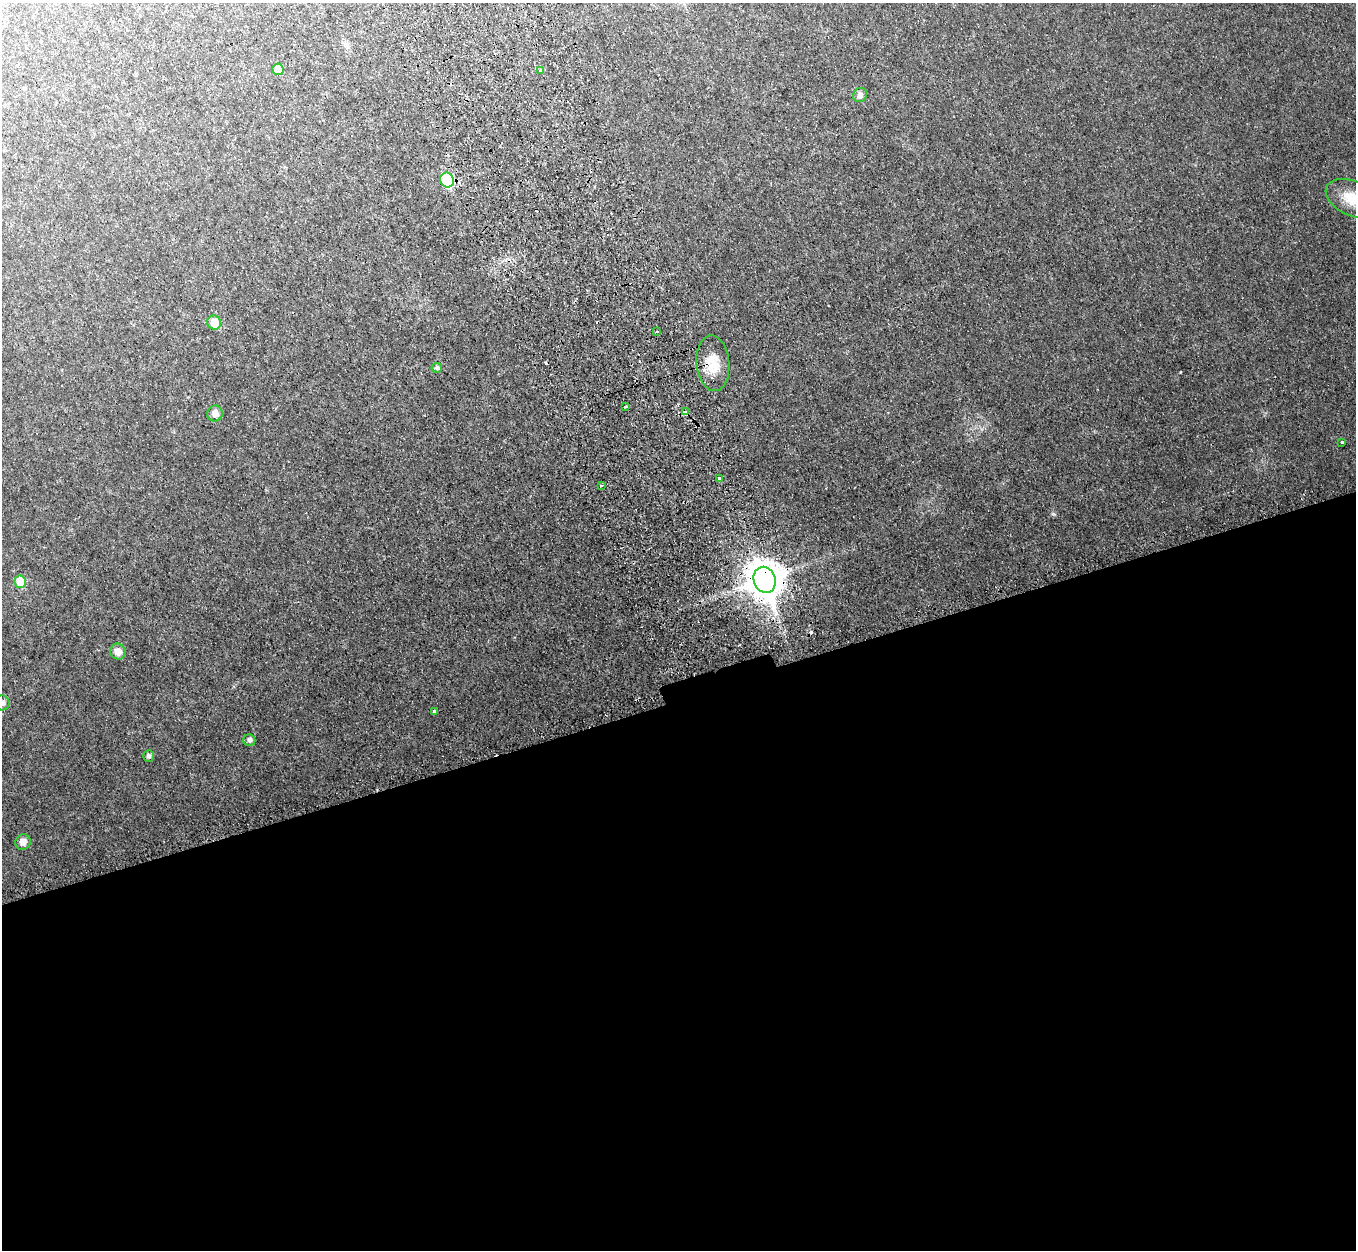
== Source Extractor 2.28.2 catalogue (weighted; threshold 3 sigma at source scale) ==
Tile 15 of 4 x 4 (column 3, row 4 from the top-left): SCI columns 2774-4127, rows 308-1555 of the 5544 x 5478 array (HDU 1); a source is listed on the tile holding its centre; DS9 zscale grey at full resolution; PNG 1358 x 1252 px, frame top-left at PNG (2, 3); each listed source drawn as its Kron ellipse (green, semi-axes under 4 px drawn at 4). Shown black and unused: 44% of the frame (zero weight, under 2 of 3 exposures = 4% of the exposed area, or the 3 px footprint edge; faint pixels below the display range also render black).
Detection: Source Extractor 2.28.2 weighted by HDU 2 'WHT'; one run over the whole footprint, this tile lists its part. Background 0.0525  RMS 0.0098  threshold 0.0443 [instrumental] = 3 sigma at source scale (4.5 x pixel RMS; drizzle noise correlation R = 1.50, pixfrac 1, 0.05/0.05 arcsec/px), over >= 5 px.
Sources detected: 30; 7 cosmic-ray / hot-pixel residue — neither listed nor drawn; the other 23 listed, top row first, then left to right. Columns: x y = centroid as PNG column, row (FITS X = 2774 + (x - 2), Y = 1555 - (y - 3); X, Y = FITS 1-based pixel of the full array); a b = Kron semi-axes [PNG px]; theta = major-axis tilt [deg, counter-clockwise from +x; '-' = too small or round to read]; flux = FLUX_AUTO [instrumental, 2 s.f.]
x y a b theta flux
278 69 6 5 - 11
540 71 3 3 - 4.4
860 95 7 7 - 4.8
447 180 7 6 - 73
1352 198 28 17 -25 25
214 322 7 6 - 15
657 332 3 3 - 2.5
713 363 28 16 -85 22
437 368 5 5 - 2.3
626 406 3 3 - 4.7
685 412 3 3 - 13
215 413 8 7 - 6.4
1342 442 3 3 - 1.3
719 478 3 3 - 4.2
601 485 3 2 - 1.4
765 580 13 11 -69 2100
20 582 6 5 - 29
118 652 8 7 - 8.4
2 703 7 7 - 3.8
434 711 3 3 - 23
249 740 6 6 - 3.7
149 756 6 5 - 2.2
23 842 8 7 - 6.4
Overlapping masked pixels (flux is a lower limit): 4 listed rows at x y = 447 180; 713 363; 685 412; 765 580
Isophote crosses this tile's border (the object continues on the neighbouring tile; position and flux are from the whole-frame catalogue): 2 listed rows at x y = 1352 198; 2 703
Unlisted compact peaks at least as high as the median listed source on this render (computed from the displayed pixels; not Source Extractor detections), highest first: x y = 1180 372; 1054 514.